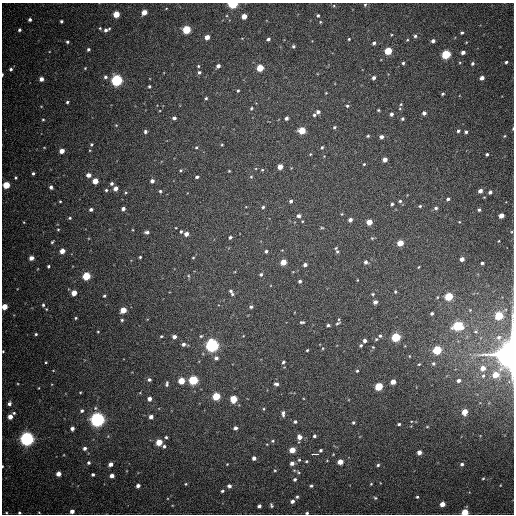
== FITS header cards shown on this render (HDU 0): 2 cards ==
NAXIS1  =                  512
NAXIS2  =                  512

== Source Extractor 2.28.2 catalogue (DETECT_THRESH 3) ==
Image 512 x 512 px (HDU 0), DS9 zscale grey, 1 PNG px = 1 image px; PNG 516 x 516 px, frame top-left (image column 1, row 512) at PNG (2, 3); no overlay
Background 610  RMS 17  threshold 52.4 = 3 sigma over >= 5 px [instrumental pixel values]
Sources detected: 277; all 277 listed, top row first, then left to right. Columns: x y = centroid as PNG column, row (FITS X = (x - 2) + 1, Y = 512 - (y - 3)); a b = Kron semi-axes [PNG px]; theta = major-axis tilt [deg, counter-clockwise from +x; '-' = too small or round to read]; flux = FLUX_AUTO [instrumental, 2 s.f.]
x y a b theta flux
233 4 5 3 - 1.0e+05
365 5 5 4 - 1.4e+03
334 6 5 3 - 1.3e+03
166 8 5 3 - 1.0e+03
144 12 4 4 - 1.4e+04
116 14 4 4 - 2.6e+04
318 15 4 4 - 2.0e+03
244 16 4 4 - 1.2e+04
30 19 4 4 - 2.9e+03
61 21 3 3 - 2.2e+03
320 22 4 4 - 1.2e+03
100 28 4 3 - 1.2e+03
19 30 4 4 - 2.6e+03
106 30 7 4 24 4.3e+03
186 30 5 4 - 6.0e+04
462 32 4 3 - 1.8e+03
415 36 5 4 - 2.4e+03
207 37 4 4 - 1.1e+04
268 39 4 4 - 2.5e+03
349 39 3 3 - 1.2e+03
407 40 4 3 - 1.1e+03
433 41 4 3 - 4.2e+03
67 42 3 3 - 1.8e+03
374 43 4 4 - 2.6e+03
293 46 4 4 - 2.1e+03
88 49 3 3 - 2.3e+03
388 51 5 4 - 4.4e+04
463 52 4 3 - 4.4e+03
446 54 5 5 - 7.6e+04
506 62 4 3 - 2.0e+03
403 63 3 3 - 1.8e+03
472 63 5 4 - 2.3e+03
198 66 4 4 - 1.4e+03
218 66 4 3 - 4.5e+03
85 68 3 3 - 1.0e+03
260 68 4 4 - 3.4e+04
11 69 5 4 - 2.7e+03
199 72 5 4 - 2.5e+03
2 75 4 2 - 1.6e+03
105 77 5 5 - 2.6e+03
374 78 4 3 - 3.6e+03
482 78 4 4 - 6.2e+03
41 79 4 4 - 6.9e+03
117 80 5 5 - 2.2e+05
149 86 3 3 - 1.7e+03
238 90 5 4 - 1.8e+03
326 93 4 3 - 8.4e+02
442 94 4 3 - 1.7e+03
206 98 4 4 - 1.8e+03
67 102 3 3 - 1.7e+03
401 104 4 3 - 1.2e+03
41 106 5 3 - 8.4e+02
347 106 4 4 - 1.7e+03
251 108 5 4 - 1.9e+03
378 110 3 3 - 1.4e+03
318 112 4 4 - 3.8e+03
424 113 4 4 - 4.7e+03
391 114 4 4 - 3.3e+03
314 115 5 4 - 1.9e+03
174 118 4 4 - 3.4e+03
286 118 4 3 - 3.4e+03
402 119 4 4 - 2.0e+03
43 120 4 3 - 1.2e+03
116 125 4 3 - 9.0e+02
334 127 5 3 - 1.6e+03
513 129 5 2 - 1.0e+03
302 130 5 4 - 3.3e+04
458 131 4 4 - 2.3e+03
145 132 4 4 - 2.4e+03
466 132 4 3 - 2.6e+03
368 136 3 3 - 1.4e+03
505 136 4 3 - 1.1e+03
381 137 4 4 - 4.4e+03
91 144 4 3 - 1.7e+03
222 145 4 3 - 1.2e+03
196 147 4 3 - 1.4e+03
322 147 5 4 - 1.6e+03
62 151 4 4 - 1.0e+04
310 154 4 3 - 1.1e+03
487 154 3 3 - 2.1e+03
385 160 4 4 - 7.7e+03
364 164 4 4 - 1.2e+03
280 167 4 4 - 1.4e+04
180 170 5 4 - 1.4e+03
262 170 4 3 - 1.2e+03
229 171 3 2 - 1.0e+03
33 173 3 3 - 2.2e+03
88 175 4 4 - 8.0e+03
197 177 4 3 - 2.1e+03
251 177 4 4 - 1.4e+03
16 178 4 3 - 1.4e+03
95 181 4 4 - 1.7e+04
152 181 4 4 - 4.7e+03
112 183 4 4 - 2.8e+03
6 185 4 4 - 3.4e+04
51 187 4 4 - 3.3e+03
115 188 4 4 - 7.2e+03
106 190 4 4 - 1.9e+03
160 191 4 4 - 2.0e+03
480 191 4 4 - 5.6e+03
126 192 4 3 - 1.2e+03
490 192 4 4 - 3.1e+03
448 199 4 3 - 2.7e+03
60 201 3 2 - 1.1e+03
291 201 4 3 - 2.8e+03
400 201 5 4 - 1.9e+03
392 204 3 3 - 1.8e+03
420 206 4 3 - 1.5e+03
263 207 4 4 - 1.9e+03
436 208 5 5 - 2.5e+03
91 209 4 3 - 3.3e+03
123 209 4 3 - 4.6e+03
479 210 3 3 - 2.3e+03
342 214 4 4 - 1.1e+03
299 216 5 4 - 3.3e+03
501 216 4 4 - 9.7e+03
70 218 5 4 - 1.5e+03
350 220 4 4 - 4.4e+03
24 222 4 3 - 8.8e+02
369 222 4 4 - 1.6e+04
459 222 4 3 - 7.9e+02
176 228 3 2 - 7.8e+02
322 228 5 3 - 1.2e+03
58 229 4 4 - 1.2e+03
181 231 4 3 - 1.6e+03
147 232 5 3 - 3.0e+03
186 234 4 4 - 7.6e+03
230 237 3 3 - 2.3e+03
499 241 3 2 - 8.3e+02
52 242 4 3 - 1.5e+03
400 243 4 4 - 2.1e+04
62 251 4 4 - 1.2e+04
266 251 4 3 - 2.3e+03
337 251 6 4 -74 2.3e+03
140 257 3 3 - 1.2e+03
31 258 4 4 - 7.6e+03
193 258 3 2 - 8.9e+02
462 259 4 4 - 6.7e+03
283 262 4 4 - 1.8e+04
366 262 5 4 - 3.4e+03
482 263 3 3 - 2.3e+03
305 265 4 3 - 4.0e+03
48 266 3 3 - 1.8e+03
419 267 4 3 - 9.6e+02
261 274 5 4 - 2.0e+03
86 276 5 4 - 5.2e+04
188 276 5 3 - 1.2e+03
357 280 3 2 - 7.0e+02
300 281 3 3 - 2.9e+03
231 292 9 4 -63 3.7e+03
395 292 5 4 - 1.4e+03
74 293 4 4 - 1.5e+04
373 294 4 3 - 1.4e+03
104 296 3 3 - 1.5e+03
449 296 5 4 - 6.2e+04
375 302 4 4 - 5.7e+03
43 305 4 4 - 1.8e+03
4 307 4 4 - 1.8e+04
251 307 5 4 - 2.5e+03
123 310 5 4 - 2.0e+04
432 313 4 3 - 2.3e+03
499 316 5 5 - 5.8e+04
76 318 3 2 - 1.2e+03
339 319 3 2 - 9.7e+02
122 320 3 3 - 1.5e+03
302 322 5 3 - 1.8e+03
338 323 6 3 32 1.7e+03
328 325 4 3 - 2.3e+03
458 326 6 5 - 1.0e+05
476 331 7 5 6 2.4e+03
98 332 3 3 - 9.5e+02
36 334 3 3 - 1.6e+03
161 336 4 3 - 1.4e+03
201 336 4 4 - 1.5e+03
243 336 4 2 - 8.0e+02
380 336 4 4 - 2.1e+03
174 337 4 4 - 5.4e+03
396 337 5 4 - 7.9e+04
499 337 8 8 - 6.0e+03
376 339 4 4 - 1.5e+03
365 341 4 3 - 3.9e+03
184 344 6 4 -3 3.8e+03
212 345 5 5 - 3.6e+05
361 345 4 3 - 2.0e+03
373 347 4 3 - 1.1e+03
323 348 4 3 - 9.1e+02
307 350 3 3 - 1.4e+03
437 350 5 4 - 6.9e+04
3 351 2 2 - 9.9e+02
511 354 13 9 85 1.8e+06
409 356 4 2 - 7.9e+02
216 358 5 5 - 4.2e+03
46 362 3 3 - 1.0e+03
283 362 4 3 - 1.7e+03
433 363 5 5 - 2.3e+03
419 364 4 3 - 1.1e+03
483 368 6 6 - 9.8e+03
357 371 4 3 - 1.5e+03
496 375 6 5 - 1.8e+04
483 376 6 4 73 2.5e+03
149 380 5 4 - 2.8e+03
193 380 5 5 - 9.2e+04
459 380 5 4 - 3.7e+03
181 381 4 4 - 2.6e+04
393 382 4 4 - 1.1e+04
167 384 8 5 82 2.6e+03
276 384 5 4 - 3.3e+03
379 386 5 4 - 5.0e+04
38 388 3 2 - 7.1e+02
80 392 4 3 - 9.6e+02
216 396 5 4 - 4.7e+04
149 399 4 4 - 5.4e+03
233 399 5 4 - 3.1e+04
9 403 4 4 - 3.7e+03
263 409 3 3 - 1.1e+03
82 411 5 4 - 2.8e+03
465 412 5 4 - 1.6e+04
14 413 4 3 - 1.4e+03
283 413 7 4 86 3.5e+03
10 417 4 4 - 9.3e+03
151 417 4 4 - 5.8e+03
97 419 6 5 - 5.1e+05
295 422 4 4 - 2.3e+03
353 422 3 3 - 1.9e+03
399 424 3 3 - 1.8e+03
427 427 5 3 - 1.1e+03
72 428 4 4 - 4.8e+03
235 428 4 4 - 4.0e+03
314 436 3 3 - 2.5e+03
166 437 4 4 - 1.8e+03
299 437 6 4 -90 7.6e+03
27 439 5 5 - 4.6e+05
273 441 5 4 - 1.4e+03
159 442 4 4 - 2.7e+04
164 446 5 4 - 2.5e+03
85 448 5 4 - 3.9e+03
292 450 4 4 - 1.8e+04
321 450 3 3 - 2.2e+03
419 452 4 4 - 6.3e+03
315 454 6 2 0 1.2e+04
254 458 4 4 - 4.4e+03
299 460 5 5 - 1.6e+03
306 461 4 3 - 1.4e+03
340 462 4 4 - 1.4e+04
89 463 5 5 - 2.4e+03
292 463 5 4 - 5.3e+03
110 464 4 4 - 6.1e+03
227 464 3 2 - 7.6e+02
462 464 4 4 - 2.6e+03
378 465 4 3 - 1.9e+03
2 466 3 2 - 1.0e+03
275 470 4 3 - 1.1e+03
298 472 6 4 -29 1.8e+03
58 474 4 4 - 9.6e+03
93 474 3 3 - 2.0e+03
112 476 4 4 - 6.4e+03
483 478 5 3 - 1.3e+03
295 479 4 4 - 2.5e+03
186 484 4 3 - 1.3e+03
371 484 3 3 - 1.0e+03
138 486 4 3 - 4.8e+03
229 486 4 4 - 3.7e+03
311 486 4 3 - 1.8e+03
222 491 4 3 - 1.8e+03
297 497 4 4 - 1.9e+03
417 497 4 3 - 1.5e+03
375 498 5 4 - 1.5e+03
292 501 4 4 - 4.5e+03
442 504 4 4 - 1.2e+04
271 505 6 4 -65 2.1e+03
259 506 4 4 - 3.8e+03
72 511 4 4 - 6.3e+03
39 512 4 2 - 8.6e+02
465 512 5 4 - 3.1e+04
6 513 4 3 - 1.2e+03
19 513 4 3 - 1.8e+03
307 513 3 3 - 1.9e+03
At the frame edge (FLAGS 8, measured only in part): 13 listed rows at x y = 233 4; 365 5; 2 75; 513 129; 6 185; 4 307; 3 351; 511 354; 2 466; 465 512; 6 513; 19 513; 307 513